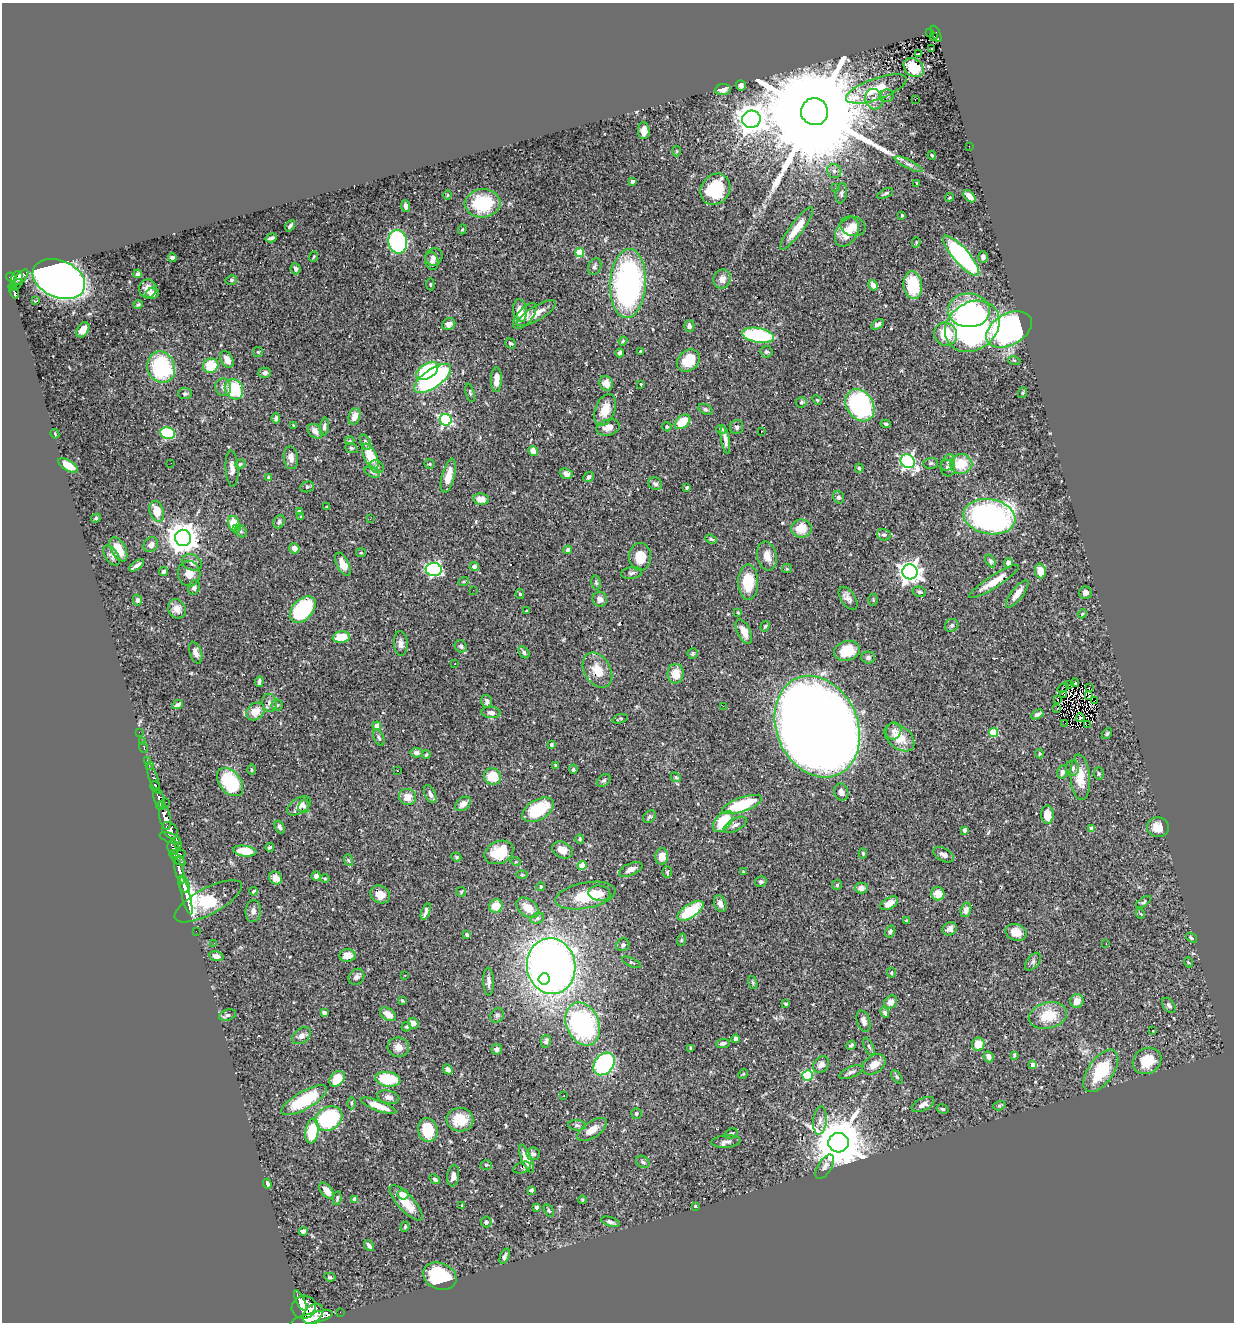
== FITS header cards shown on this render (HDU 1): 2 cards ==
NAXIS1  =                 1232
NAXIS2  =                 1320

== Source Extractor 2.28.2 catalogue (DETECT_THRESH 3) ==
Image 1232 x 1320 px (HDU 1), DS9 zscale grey, 1 PNG px = 1 image px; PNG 1236 x 1324 px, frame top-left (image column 1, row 1320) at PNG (2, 3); each listed source drawn as its Kron ellipse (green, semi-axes under 4 px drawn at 4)
Background 0.477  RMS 0.025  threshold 0.0753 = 3 sigma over >= 5 px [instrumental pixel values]
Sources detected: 460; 3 with non-positive FLUX_AUTO (blend fragments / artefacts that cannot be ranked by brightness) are neither listed nor drawn; the other 457 listed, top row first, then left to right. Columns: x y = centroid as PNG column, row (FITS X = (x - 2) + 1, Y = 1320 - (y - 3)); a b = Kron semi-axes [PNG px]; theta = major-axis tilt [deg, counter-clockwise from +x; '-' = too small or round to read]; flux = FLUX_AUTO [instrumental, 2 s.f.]
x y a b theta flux
930 33 2 2 - 5.8
936 34 9 3 -65 110
934 36 3 3 - 23
932 49 3 2 - 2.1
918 54 3 2 - 1.2
914 68 11 8 -40 39
741 85 5 4 - 4.6
723 89 8 5 8 13
876 89 32 10 20 45
887 96 7 6 - 4.2
874 99 10 8 -73 11
915 99 2 2 - 7.9
814 112 13 13 - 96000
751 119 9 8 - 2900
644 131 8 5 -89 12
969 146 2 2 - 5.6
677 151 5 3 - 1.4
932 155 4 3 - 1.7
909 164 15 4 -26 6.2
834 171 7 7 - 5.8
632 181 3 3 - 6.1
916 183 3 2 - 0.93
835 188 3 2 - 2.7
715 189 16 14 54 96
841 193 10 5 79 4
885 193 8 3 27 3
447 195 4 3 - 1.4
969 196 7 4 -48 11
950 197 4 3 - 1.6
483 203 18 14 4 92
406 206 6 3 -84 5.1
902 215 3 3 - 2.2
290 226 6 3 54 3.5
853 226 13 9 -17 15
797 228 26 6 53 28
462 229 5 4 - 2
847 232 16 10 61 36
271 238 6 3 18 3.5
398 242 12 9 -79 280
916 242 5 4 - 2
580 253 4 4 - 63
961 256 26 8 -49 270
313 257 5 3 - 1.7
434 257 9 8 - 6.6
983 257 6 5 - 6.2
172 258 4 4 - 5
432 261 9 6 -81 6.1
595 266 9 6 64 4.5
296 269 5 5 - 5.8
138 274 4 3 - 4.8
11 277 5 4 - 420
21 277 10 4 47 360
17 278 8 5 66 510
59 279 27 18 -23 1300
722 279 9 8 - 12
231 280 6 4 14 2.8
628 283 35 18 87 480
17 284 6 3 36 49
430 284 6 4 -84 1.8
873 285 5 4 - 11
913 285 14 9 -83 66
13 287 4 3 - 120
148 289 9 9 - 15
14 292 6 4 -67 180
152 293 7 5 27 7.4
36 301 4 2 - 2.3
138 305 5 4 - 2.9
969 310 21 17 -2 130
520 311 11 7 -84 21
536 313 22 7 31 25
525 316 16 7 49 15
449 324 7 5 31 9.7
877 324 7 4 32 5.2
689 326 6 5 - 5.2
972 326 29 23 36 490
1009 329 24 15 28 540
83 330 8 5 57 11
945 334 12 11 - 56
758 335 16 7 -10 140
623 341 4 4 - 2.1
510 343 5 4 - 2.7
640 351 3 3 - 2.1
258 352 5 5 - 2.1
766 352 6 5 - 3.7
620 353 4 4 - 7
227 360 9 6 -61 17
688 360 12 10 43 42
1014 360 6 3 -19 2.1
211 366 8 7 - 46
161 367 16 13 -69 160
427 371 12 7 33 140
265 373 6 5 - 6
433 378 22 9 35 320
496 380 12 5 89 20
606 383 7 6 - 11
641 384 3 3 - 2.2
223 387 9 8 - 7.3
234 389 10 9 - 77
470 393 9 4 -76 2.9
1022 393 5 3 - 1.7
185 394 7 5 -2 4
817 400 5 4 - 1.9
801 402 6 5 - 3
860 405 17 13 -56 220
705 409 7 5 -26 4.2
605 410 16 10 68 29
354 416 8 5 73 16
276 418 5 4 - 4
446 420 6 6 - 270
683 422 9 6 41 40
886 424 5 4 - 2.5
293 425 3 2 - 1.4
324 427 9 4 81 4.9
608 427 12 7 15 15
667 427 5 4 - 2.8
737 427 7 6 - 4.3
721 429 5 4 - 3.3
315 431 8 6 -47 12
761 431 3 3 - 1.5
168 433 7 6 - 93
55 434 5 3 - 1.8
725 440 14 4 -81 9.4
350 441 5 3 - 2.1
365 442 8 5 -66 4.6
351 448 6 4 -21 2.5
533 451 5 4 - 14
370 456 13 6 -64 52
291 458 11 7 -83 11
908 461 7 6 - 390
948 462 8 6 58 6
171 463 2 2 - 1
930 463 7 5 1 3.5
240 464 5 4 - 2.5
429 464 5 4 - 1.9
961 464 11 10 - 43
68 465 11 5 -31 20
377 467 7 6 - 4.7
232 468 18 6 -87 10
859 468 4 3 - 2.4
948 468 8 7 - 6.3
372 472 8 5 -28 4.4
566 474 6 5 - 9.9
448 476 17 6 75 24
589 477 6 4 44 4.3
269 478 4 4 - 4.9
655 484 7 6 - 5.4
307 487 7 5 14 3.2
687 487 3 2 - 2.2
839 497 6 5 - 4.2
481 499 8 5 -9 19
327 507 3 3 - 1.6
157 511 11 7 -75 29
299 512 3 3 - 5.5
301 516 3 2 - 1.5
989 517 26 17 -9 440
96 518 5 4 - 2.2
370 519 3 2 - 2.3
279 522 7 5 68 4.9
234 524 7 5 -76 40
801 528 10 9 - 37
237 529 3 3 - 2.8
241 531 6 5 - 3.8
884 535 7 5 -20 4.2
183 538 8 8 - 2600
711 539 6 4 -22 2.6
151 545 8 6 53 7.9
294 548 5 5 - 9.2
118 549 13 7 -62 27
568 550 4 4 - 4.3
361 553 5 4 - 1.9
111 556 11 6 -57 6.5
767 556 15 9 -77 17
640 557 14 11 90 35
990 561 7 4 -60 3.1
192 562 10 8 -25 7.5
1008 563 5 4 - 5.2
343 564 12 6 -63 25
136 565 8 3 33 5.5
474 566 4 4 - 6.3
787 569 5 4 - 2.2
434 570 8 6 -10 300
163 571 5 4 - 3.5
1040 571 7 5 -80 25
910 572 7 7 - 1200
189 573 13 11 -82 17
632 573 10 6 7 5
464 581 5 3 - 1.7
994 581 29 6 33 29
748 582 17 10 90 52
596 583 7 5 -80 3
194 588 7 6 - 5.5
473 590 2 2 - 3.5
919 592 7 5 -12 4
1085 593 6 6 - 5.5
520 594 5 4 - 3.3
1017 594 16 5 52 14
848 598 13 7 -56 8.9
600 599 7 7 - 10
137 600 5 4 - 4.9
873 600 6 5 - 2.4
177 609 10 8 -58 12
303 609 15 10 48 180
527 611 3 2 - 2
738 612 4 3 - 1.7
1082 614 5 3 - 1.7
952 625 7 6 - 3.5
765 626 5 4 - 2.5
744 632 13 6 -64 19
341 637 9 5 7 34
401 643 12 7 -86 7.5
461 646 7 5 -47 5.1
847 651 13 9 16 44
524 652 7 4 -49 4.2
196 653 11 6 -70 8
692 653 5 5 - 2.7
868 657 7 6 - 4.6
454 664 2 2 - 1
597 670 19 13 -59 32
676 674 10 8 90 23
259 682 5 3 - 4.6
1075 683 4 2 - 8.3
1070 684 2 2 - 2.1
1063 688 6 3 38 1.4
1089 688 3 2 - 0.9
1064 695 4 2 - 0.88
1089 695 3 2 - 1.3
1057 699 3 2 - 3.8
1095 700 3 2 - 300
487 701 6 5 - 5.9
269 703 9 7 -73 7.1
178 705 6 4 26 5
277 705 5 5 - 2.7
723 706 2 2 - 6.1
1057 709 3 2 - 0.93
255 711 10 8 41 22
491 712 9 6 -4 6.4
1037 714 7 4 30 5.2
1080 718 4 2 - 2.4
620 719 8 3 19 1.8
1065 723 2 2 - 1.3
1088 724 3 2 - 1300
377 726 4 4 - 21
817 727 52 40 -67 3700
893 731 8 7 - 6.7
139 732 2 2 - 9.6
993 732 4 4 - 76
1107 734 6 4 51 2.9
899 737 17 11 -40 34
379 738 8 5 -65 4.1
142 742 2 2 - 5.1
551 745 4 3 - 2.4
144 748 5 3 - 21
416 753 6 5 - 7.4
1040 754 4 3 - 1.8
426 755 4 3 - 1.8
147 760 2 2 - 13
149 765 2 2 - 9
556 765 4 3 - 2.5
1072 768 8 6 -90 5.6
573 769 5 4 - 4.1
252 770 5 4 - 2.3
397 771 3 2 - 1.8
1062 772 7 5 77 5.3
1099 773 6 4 -87 2.6
492 776 9 8 - 41
676 777 5 4 - 2.4
1080 777 23 9 -86 34
154 778 16 4 -72 240
604 781 7 5 38 3.7
230 782 16 10 -50 120
155 786 5 5 - 280
841 792 9 7 -72 8.2
430 794 9 5 -65 6.8
407 797 8 8 - 17
159 798 10 5 -71 1300
166 802 2 2 - 12
463 804 9 6 37 9.1
742 804 21 7 19 94
161 806 4 3 - 390
299 806 13 7 33 13
304 806 7 5 78 4.4
538 810 17 10 31 73
1047 815 9 6 -89 26
649 817 7 5 43 3.1
165 818 12 5 -80 2500
723 821 12 7 46 60
735 825 13 6 29 7.2
280 827 7 4 -67 4.2
1158 827 11 10 - 20
1092 828 4 4 - 17
170 830 9 7 -48 1200
964 830 4 3 - 4.6
170 838 11 4 -19 600
580 839 5 4 - 1.9
179 845 2 2 - 17
270 847 4 3 - 2.3
173 848 7 5 -85 480
562 850 11 8 -27 16
245 851 11 5 -7 43
499 852 15 11 24 47
863 853 5 4 - 2.6
177 854 8 3 1 460
944 855 11 6 -29 7.6
662 856 8 6 85 20
456 857 5 4 - 2.3
178 860 8 4 -37 370
348 860 6 4 -71 2.3
516 862 5 3 - 1.4
582 866 4 4 - 44
631 869 12 6 24 9.5
180 871 12 4 -75 1300
667 872 6 5 - 2.3
744 872 3 2 - 1.4
522 875 5 3 - 1.6
316 876 4 4 - 5.9
276 878 7 6 - 14
325 878 5 3 - 1.8
761 882 6 5 - 4.6
184 884 9 5 -67 2100
837 885 5 5 - 2.1
541 887 4 4 - 1.9
861 888 6 5 - 8.7
253 891 4 3 - 2.3
461 892 5 5 - 2.4
599 893 11 7 -5 14
380 894 10 8 -28 19
938 894 7 6 - 21
186 896 19 3 -76 230
585 896 30 13 11 65
208 901 37 13 28 320
1143 902 8 3 33 2.5
889 903 10 5 31 16
720 904 8 6 -70 8.6
496 906 7 6 - 25
528 908 12 8 -39 24
966 910 7 5 73 10
253 911 11 7 84 8.3
690 911 15 6 33 81
426 912 9 3 70 8
1141 914 5 3 - 1.4
537 918 7 5 22 4.1
906 921 3 3 - 2.8
950 929 7 6 - 7.2
196 931 2 2 - 7.2
890 931 6 5 - 4.4
1016 932 11 8 -20 19
467 935 4 3 - 2.9
1192 938 6 4 -37 3.1
681 940 6 4 71 2
214 943 2 2 - 1.1
1106 944 2 2 - 1
623 945 7 6 - 4.8
348 955 8 6 -1 17
216 956 7 4 -17 9.7
632 962 10 4 -25 2.5
1033 962 10 6 52 5.2
1188 962 5 3 - 1.5
551 966 28 24 -82 1400
891 973 5 4 - 2.3
405 975 2 2 - 0.93
356 977 8 7 - 6
544 979 6 5 - 240
489 981 14 5 -88 8.4
753 982 7 4 -70 2.2
402 1000 4 4 - 1.8
1077 1001 7 6 - 15
891 1002 7 6 - 11
786 1004 3 3 - 2
1169 1005 8 5 -53 4.8
324 1013 4 4 - 5.1
885 1013 5 4 - 4.4
388 1014 9 5 -35 20
228 1015 9 5 21 4.2
497 1015 8 6 58 3.6
1048 1016 19 13 14 48
863 1021 11 6 -72 7
413 1023 5 5 - 11
583 1024 22 16 -66 290
406 1027 5 4 - 2.9
1153 1030 3 2 - 1.9
301 1036 10 7 35 8.4
736 1039 4 4 - 5.2
546 1041 6 5 - 4
723 1043 7 4 7 5
978 1044 7 6 - 29
851 1045 5 3 - 2.6
398 1047 11 9 -8 14
869 1047 10 4 -64 3.3
691 1048 4 3 - 1.8
497 1049 5 5 - 7.3
1014 1055 4 3 - 2.4
989 1057 6 5 - 8.3
1147 1061 15 12 32 39
604 1064 12 9 51 200
874 1064 13 8 34 16
821 1065 9 7 47 9.3
1033 1065 4 4 - 16
448 1069 5 4 - 5.8
1101 1071 24 12 55 80
851 1072 12 5 23 5.7
743 1074 5 4 - 1.7
808 1076 5 5 - 130
897 1077 8 4 -54 2.6
337 1079 9 6 50 44
388 1079 13 7 -8 73
564 1096 2 2 - 0.95
388 1097 11 6 -13 9.4
304 1100 26 9 29 98
351 1103 6 4 90 2.3
923 1104 12 6 25 10
379 1106 19 5 -21 25
999 1106 6 4 17 2.4
943 1109 6 4 -14 2.5
636 1113 5 5 - 3.4
329 1118 14 11 34 190
460 1120 13 12 - 39
820 1120 14 6 84 9.2
577 1125 9 5 -6 3.8
428 1130 12 9 -77 55
592 1130 17 8 34 19
312 1131 12 6 81 72
731 1134 7 5 21 3.5
726 1142 14 6 4 7.8
838 1143 10 9 - 10000
533 1154 7 6 - 5.3
526 1159 15 5 -67 28
643 1162 7 5 -34 3.7
486 1165 5 4 - 2
825 1167 13 6 58 8.5
522 1168 9 5 21 3.6
453 1176 11 6 83 9.1
435 1179 6 4 -37 2.9
267 1184 5 4 - 7.1
531 1190 4 3 - 3
326 1191 10 5 -49 15
403 1194 5 5 - 24
337 1198 7 4 80 2.9
355 1199 4 4 - 15
582 1200 4 3 - 1.4
406 1203 23 8 -48 34
462 1206 4 3 - 1.7
695 1206 4 3 - 1.9
536 1207 4 4 - 3.4
549 1211 7 3 -62 2.3
486 1222 5 5 - 3.7
610 1222 9 4 -17 4.8
405 1227 5 4 - 2.1
304 1231 4 4 - 6.8
369 1245 6 3 -50 4.4
505 1256 8 4 68 4.8
440 1276 17 13 -21 90
330 1277 5 4 - 3.2
300 1300 11 4 -65 1600
304 1307 12 11 - 3700
340 1312 2 2 - 3.6
313 1314 12 8 43 2400
312 1319 22 6 15 3800
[3 non-positive-flux detections neither listed nor drawn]